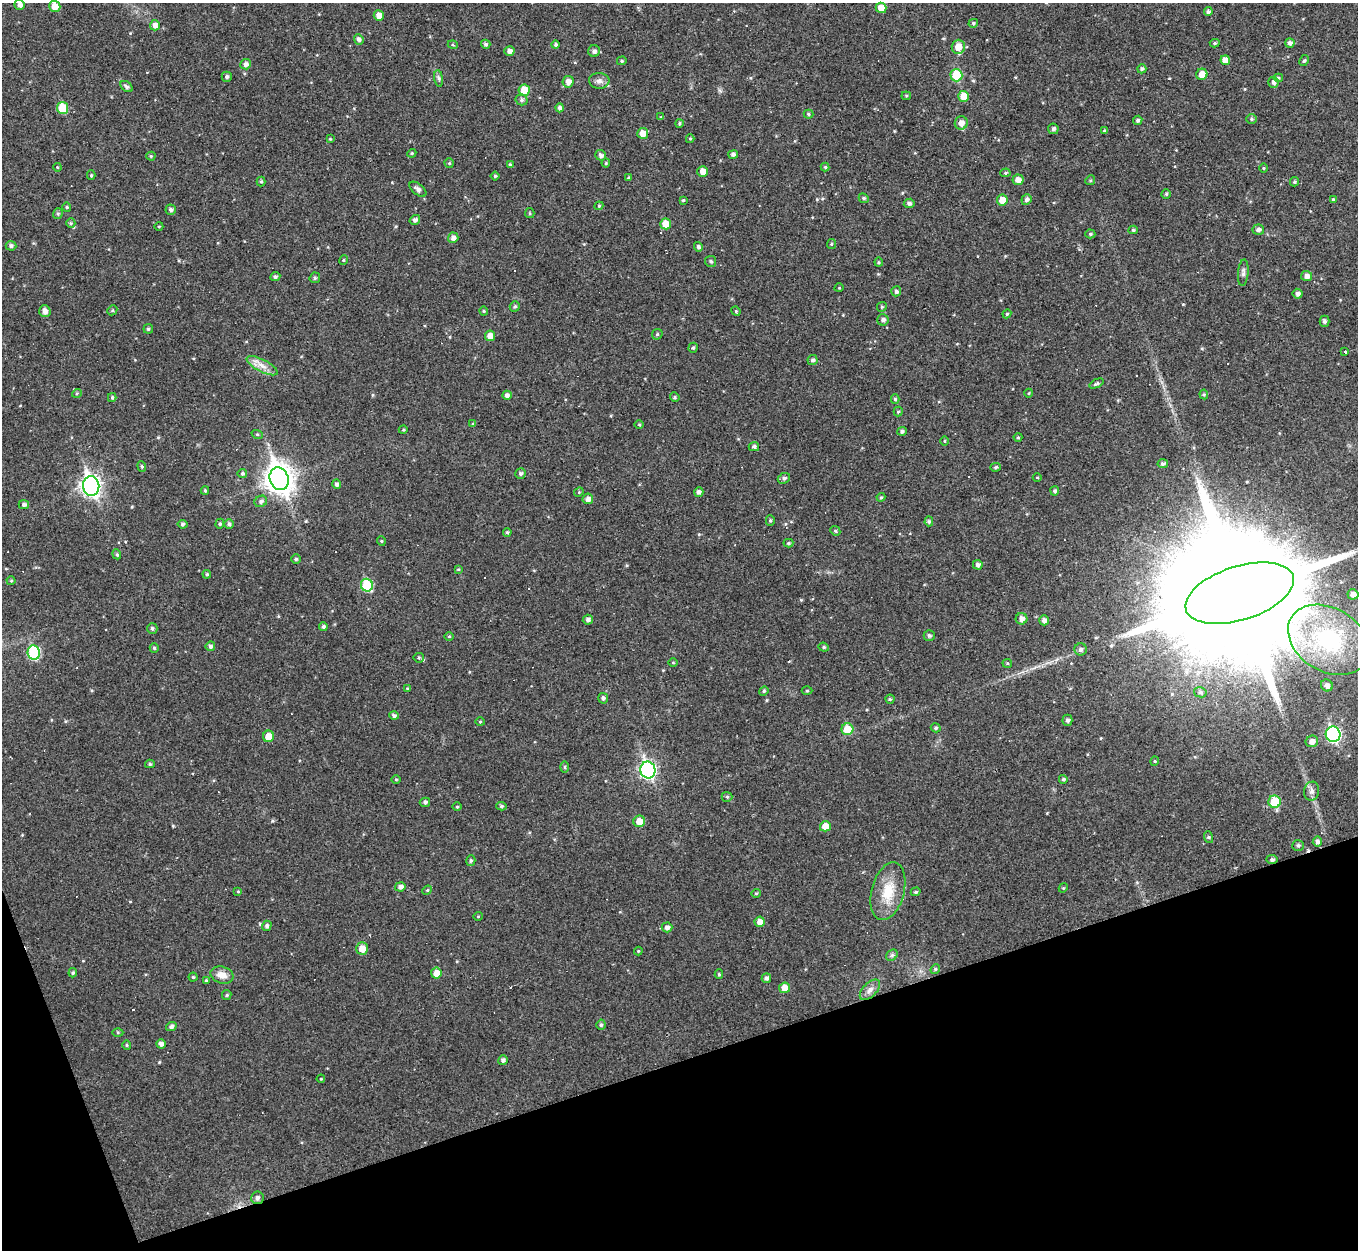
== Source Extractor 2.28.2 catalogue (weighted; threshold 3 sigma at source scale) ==
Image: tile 14 of 4 x 4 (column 2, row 4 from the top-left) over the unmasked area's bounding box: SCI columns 1357-2712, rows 147-1394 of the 5425 x 5410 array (HDU 1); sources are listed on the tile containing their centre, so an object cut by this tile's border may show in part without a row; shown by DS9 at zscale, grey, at full resolution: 1 PNG px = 1 image px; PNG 1360 x 1252 px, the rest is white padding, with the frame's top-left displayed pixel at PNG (2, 3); every listed detection drawn as its Kron ellipse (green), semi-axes under 4 PNG px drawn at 4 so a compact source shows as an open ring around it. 17% of this frame is shown black and not used: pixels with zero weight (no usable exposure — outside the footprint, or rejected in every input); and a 3 px margin inside the footprint's outer edge (the drizzle kernel's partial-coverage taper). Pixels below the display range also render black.
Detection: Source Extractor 2.28.2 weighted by HDU 2 'WHT'; one run over the whole footprint, this tile lists its part. Background 0.0459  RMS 0.0086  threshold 0.0387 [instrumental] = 3 sigma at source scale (4.5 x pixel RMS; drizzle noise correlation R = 1.50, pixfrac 1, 0.05/0.05 arcsec/px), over >= 5 px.
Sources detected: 268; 1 inside a brighter object's white glare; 15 cosmic-ray / hot-pixel residue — neither listed nor drawn; the other 252 listed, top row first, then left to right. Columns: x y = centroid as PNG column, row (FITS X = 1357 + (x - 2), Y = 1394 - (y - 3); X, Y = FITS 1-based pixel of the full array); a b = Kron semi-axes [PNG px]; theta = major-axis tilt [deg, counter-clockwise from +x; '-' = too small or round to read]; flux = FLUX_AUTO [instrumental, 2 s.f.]
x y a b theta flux
20 5 5 5 - 3.3
55 6 6 5 - 9.8
881 8 5 5 - 9
1208 12 4 4 - 2.2
379 15 5 5 - 5.9
973 23 5 4 - 1.4
155 25 5 5 - 3.8
359 39 5 4 - 2.4
1215 43 5 4 - 1.4
1290 43 5 4 - 3
486 44 4 4 - 1.6
453 45 5 3 - 0.83
556 45 4 4 - 1.5
958 47 7 6 - 11
509 51 5 5 - 3.6
594 51 6 6 - 2.6
1225 60 5 4 - 6.4
622 61 5 4 - 1.1
1304 61 6 4 61 1.2
246 64 5 5 - 3.1
1142 69 4 4 - 2
1202 74 5 5 - 7.3
956 75 6 6 - 28
227 77 5 5 - 1.9
439 78 8 4 -81 1.8
1278 78 5 4 - 1.4
599 81 10 8 -4 3.8
568 82 6 5 - 4.6
1273 82 5 5 - 2.6
126 87 7 4 -39 2.1
524 90 6 5 - 15
906 96 4 4 - 1.1
964 96 5 5 - 11
521 100 6 5 - 1.8
63 108 6 5 - 26
560 108 4 4 - 2.5
808 114 5 4 - 1.1
661 117 4 4 - 1
1251 119 5 5 - 1.2
1138 120 5 4 - 1.6
679 123 4 4 - 1.2
961 123 7 6 - 6.6
1053 129 5 5 - 2.1
1104 131 4 4 - 1.1
643 133 5 5 - 8.6
330 139 4 4 - 0.76
690 139 4 4 - 0.96
412 153 4 3 - 0.84
733 154 5 4 - 2.4
601 155 5 5 - 2.6
151 156 4 4 - 0.9
449 163 5 4 - 1
606 163 4 4 - 0.92
510 164 4 3 - 0.99
57 167 4 3 - 0.68
825 167 4 4 - 1
1263 168 4 3 - 0.78
703 172 5 5 - 7
1005 173 5 4 - 1.2
91 175 5 4 - 1.2
495 176 4 4 - 1
628 178 4 3 - 0.77
1018 180 5 5 - 5.5
1090 180 5 4 - 1.1
261 182 5 4 - 1.2
1295 182 5 4 - 1.2
418 189 10 5 -39 3.4
1166 194 5 4 - 1.3
864 198 5 4 - 1.4
1026 199 5 5 - 2.5
1333 199 4 3 - 0.86
683 200 3 3 - 0.87
1002 200 5 5 - 9.1
909 203 5 4 - 2.1
599 206 4 4 - 0.92
67 207 4 4 - 0.98
171 210 5 5 - 2.1
530 213 5 4 - 1
58 214 5 4 - 1.3
415 220 5 4 - 2.6
71 223 5 4 - 1.3
666 224 5 5 - 11
159 226 4 3 - 0.71
1133 230 4 4 - 1.2
1258 230 6 5 - 2.8
1090 234 5 4 - 1.3
453 238 5 5 - 3.3
831 244 5 4 - 1
11 246 5 5 - 2.1
698 247 5 4 - 2
344 260 5 3 - 0.96
711 261 5 5 - 1.6
879 262 4 4 - 1
1243 273 13 5 85 2.6
1307 276 5 5 - 4
275 277 5 4 - 1.8
315 278 5 5 - 1.5
839 288 4 3 - 0.61
896 291 5 5 - 2.2
1298 294 5 5 - 2.7
515 307 5 5 - 1.3
882 307 5 4 - 1.2
112 310 5 5 - 1.2
45 311 6 5 - 4.1
484 311 4 4 - 0.98
736 311 5 4 - 1
1007 314 4 4 - 1.1
883 320 6 5 - 2.4
1324 321 5 5 - 1.9
148 329 5 4 - 1.3
657 334 5 5 - 1.4
490 336 5 5 - 7
693 348 5 4 - 1.2
1345 352 3 3 - 300
813 360 5 5 - 2
262 366 17 6 -27 6.9
1096 383 8 3 26 1.6
77 393 5 3 - 0.84
1029 393 4 3 - 0.62
1204 394 5 4 - 1.1
507 395 5 4 - 2.9
112 397 4 3 - 1.2
675 397 5 4 - 1.1
895 399 5 4 - 1.4
898 412 5 4 - 1.2
473 424 4 4 - 1.2
639 425 5 3 - 0.81
403 430 4 3 - 0.79
902 431 5 4 - 2
257 434 6 3 -19 1
1018 437 4 4 - 0.95
945 441 5 3 - 0.83
754 447 5 4 - 1.9
1163 464 5 4 - 1.9
142 466 5 4 - 1.1
996 467 5 4 - 1.2
242 473 5 5 - 1.5
520 473 5 5 - 2.1
1037 477 4 3 - 0.67
784 478 6 5 - 2.1
279 479 11 9 -71 900
337 484 5 4 - 2.3
91 486 10 8 -81 370
205 490 4 4 - 1.1
1055 491 4 4 - 1.8
579 492 5 4 - 0.99
699 492 5 4 - 2.6
881 497 4 4 - 1.1
588 499 5 5 - 4.1
261 501 6 5 - 2.3
24 505 5 4 - 2.3
770 521 5 4 - 1.3
929 521 5 4 - 1.6
182 524 5 4 - 1.6
220 524 5 4 - 1.2
229 524 5 5 - 1.8
835 531 5 4 - 1.2
507 532 4 4 - 1.4
381 541 5 4 - 0.96
788 543 5 4 - 1.3
117 554 5 4 - 1.2
296 559 5 4 - 1.6
978 565 5 5 - 2.3
458 569 4 3 - 0.81
207 574 4 3 - 1.2
11 581 4 4 - 0.89
367 585 6 6 - 37
1240 593 56 27 18 65000
1353 594 5 5 - 4.9
1021 619 6 6 - 4.5
588 620 5 5 - 2.5
1044 620 5 5 - 3.6
323 626 4 4 - 1.8
152 628 5 5 - 1.6
449 636 5 3 - 0.91
929 636 5 5 - 2
1329 640 43 31 -31 110
210 646 5 4 - 2.3
824 647 5 4 - 1.2
154 648 4 4 - 1.2
1081 649 6 6 - 2.2
34 652 7 6 - 67
419 658 5 5 - 1.1
673 663 4 3 - 0.68
1007 663 5 4 - 1
1327 685 6 5 - 3.4
407 689 4 3 - 0.97
764 691 5 4 - 1.2
807 691 5 3 - 0.9
1200 692 6 5 - 1.9
603 698 5 5 - 2.1
890 699 4 4 - 1.1
394 715 5 4 - 2
1067 720 5 5 - 2.2
480 722 4 4 - 0.89
936 728 5 4 - 1.5
847 729 6 6 - 16
1333 734 8 7 - 130
268 736 5 5 - 10
1312 741 6 5 - 4.4
1155 761 4 4 - 0.89
150 764 5 4 - 1.2
565 767 5 3 - 1.1
648 770 8 7 - 210
396 779 5 3 - 0.74
1063 779 4 4 - 1.5
1312 791 9 7 79 3.4
727 797 5 5 - 1.2
425 802 5 5 - 2.1
1275 802 6 6 - 24
501 806 5 4 - 1.5
457 807 5 3 - 0.83
639 821 6 6 - 9.3
825 826 5 5 - 9.6
1208 837 6 4 -71 1
1317 842 5 4 - 2.6
1298 845 6 5 - 1.4
1272 860 5 4 - 1.7
471 861 5 4 - 1.4
400 887 5 4 - 3.1
1063 888 5 3 - 0.79
427 890 5 4 - 1
238 891 4 4 - 0.73
888 891 29 16 75 22
916 892 5 4 - 1.1
756 893 5 4 - 1
478 916 5 3 - 0.69
759 922 5 5 - 5.8
267 926 5 4 - 2
667 927 5 5 - 2.9
362 949 6 5 - 9.4
638 951 4 4 - 0.87
892 955 6 5 - 1.6
935 969 5 4 - 1.2
73 973 4 3 - 1.3
436 973 5 5 - 7.6
719 974 4 4 - 1.2
222 975 12 8 -17 7.2
193 977 4 4 - 1.1
766 978 5 4 - 2.2
206 981 4 4 - 1
785 988 5 5 - 7.2
870 990 13 7 46 4.2
227 995 5 4 - 1.1
601 1025 5 4 - 1.6
171 1026 5 4 - 2.3
118 1032 5 3 - 0.9
161 1044 4 4 - 3.9
127 1045 4 4 - 1
503 1060 5 5 - 2.1
321 1079 4 3 - 0.74
257 1198 6 6 - 2.9
Overlapping masked pixels (flux is a lower limit): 1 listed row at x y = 257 1198